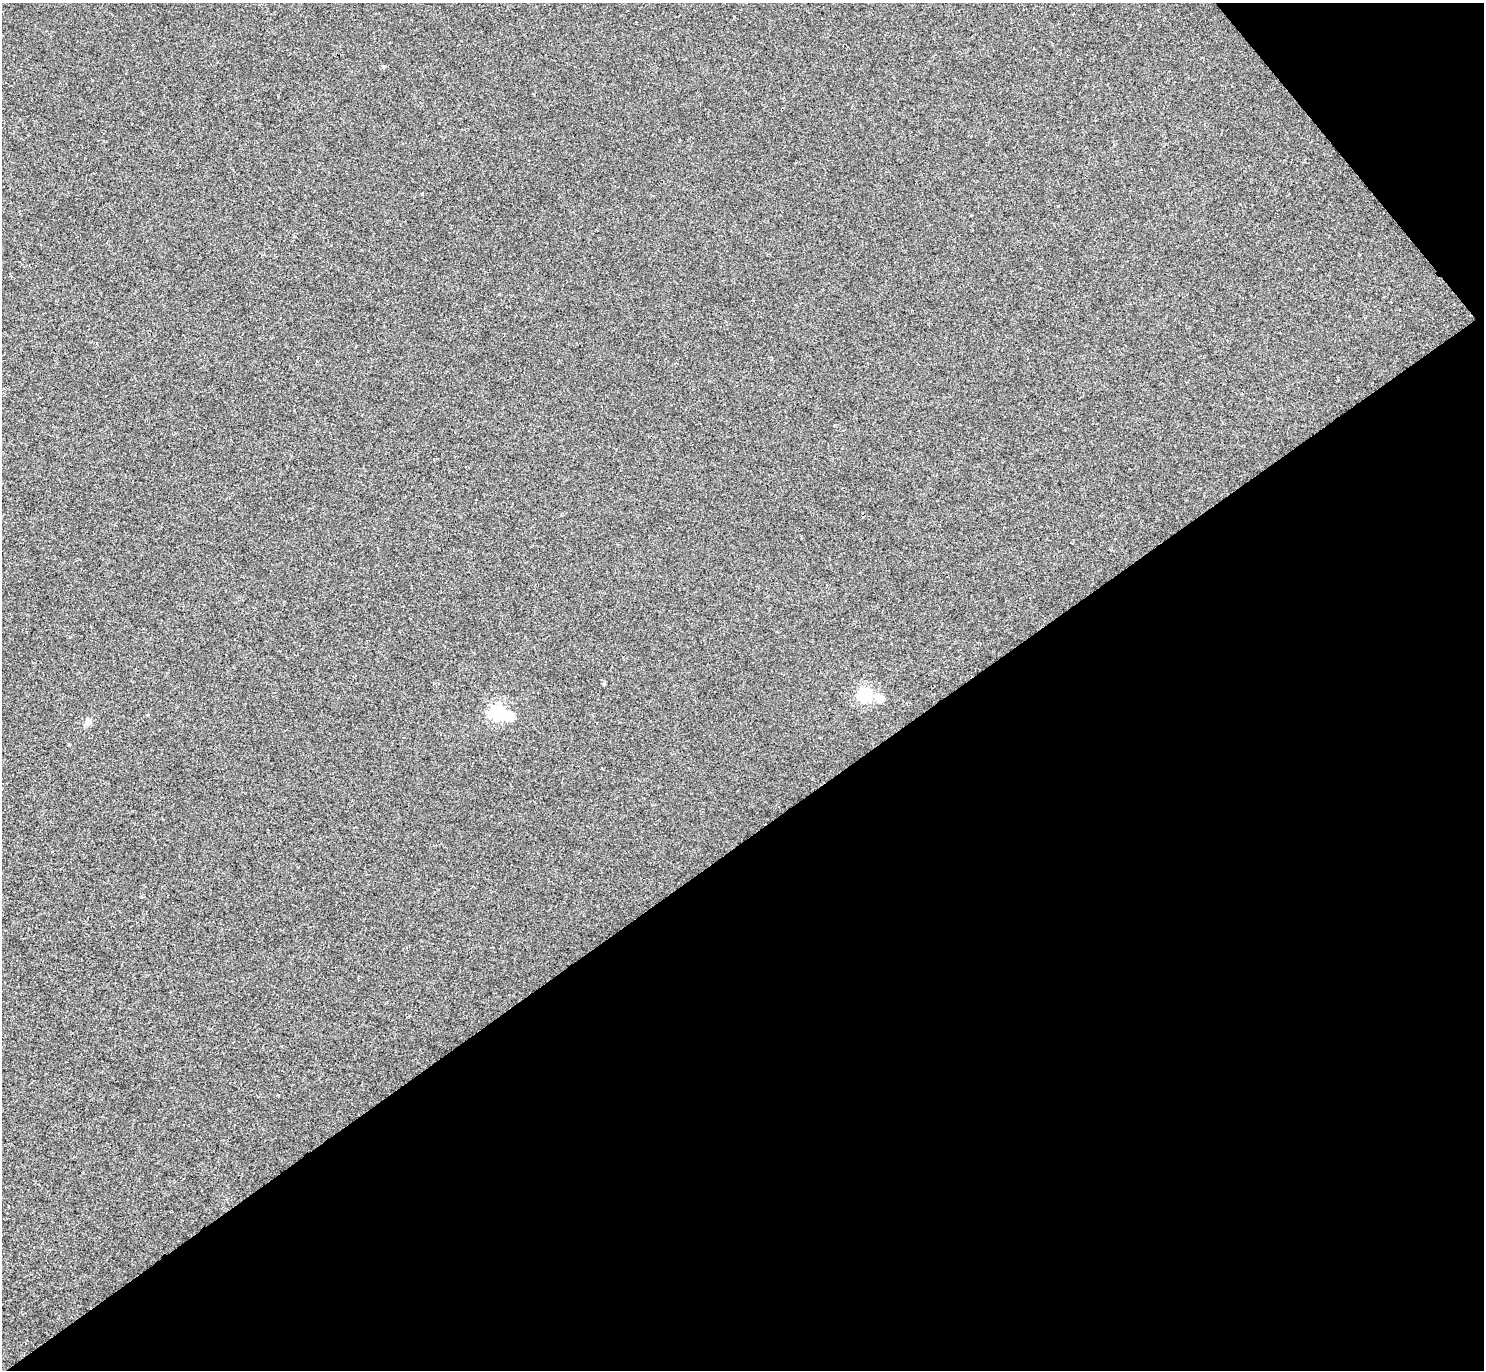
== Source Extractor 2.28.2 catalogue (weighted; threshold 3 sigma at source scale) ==
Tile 12 of 4 x 4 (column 4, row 3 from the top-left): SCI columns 4448-5929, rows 1528-2895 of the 5932 x 5928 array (HDU 1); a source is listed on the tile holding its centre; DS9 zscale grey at full resolution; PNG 1486 x 1372 px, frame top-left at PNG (2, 3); no overlay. Shown black and unused: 41% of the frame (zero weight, under 2 of 3 exposures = <1% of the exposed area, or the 3 px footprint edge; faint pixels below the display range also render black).
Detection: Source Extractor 2.28.2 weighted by HDU 2 'WHT'; one run over the whole footprint, this tile lists its part. Background 8.60e-04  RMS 0.0049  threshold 0.0222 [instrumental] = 3 sigma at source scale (4.5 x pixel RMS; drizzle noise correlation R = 1.50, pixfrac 1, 0.05/0.05 arcsec/px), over >= 5 px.
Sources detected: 6; all 6 listed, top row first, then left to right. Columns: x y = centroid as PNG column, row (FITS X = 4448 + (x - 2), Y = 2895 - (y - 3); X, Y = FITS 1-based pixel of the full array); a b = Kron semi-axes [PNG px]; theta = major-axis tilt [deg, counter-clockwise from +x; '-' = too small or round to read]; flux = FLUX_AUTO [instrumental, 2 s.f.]
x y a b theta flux
383 67 5 3 - 1.2
604 683 4 4 - 0.71
865 695 6 6 - 89
877 697 13 10 -9 4
498 712 8 6 -14 120
88 722 5 4 - 7.7